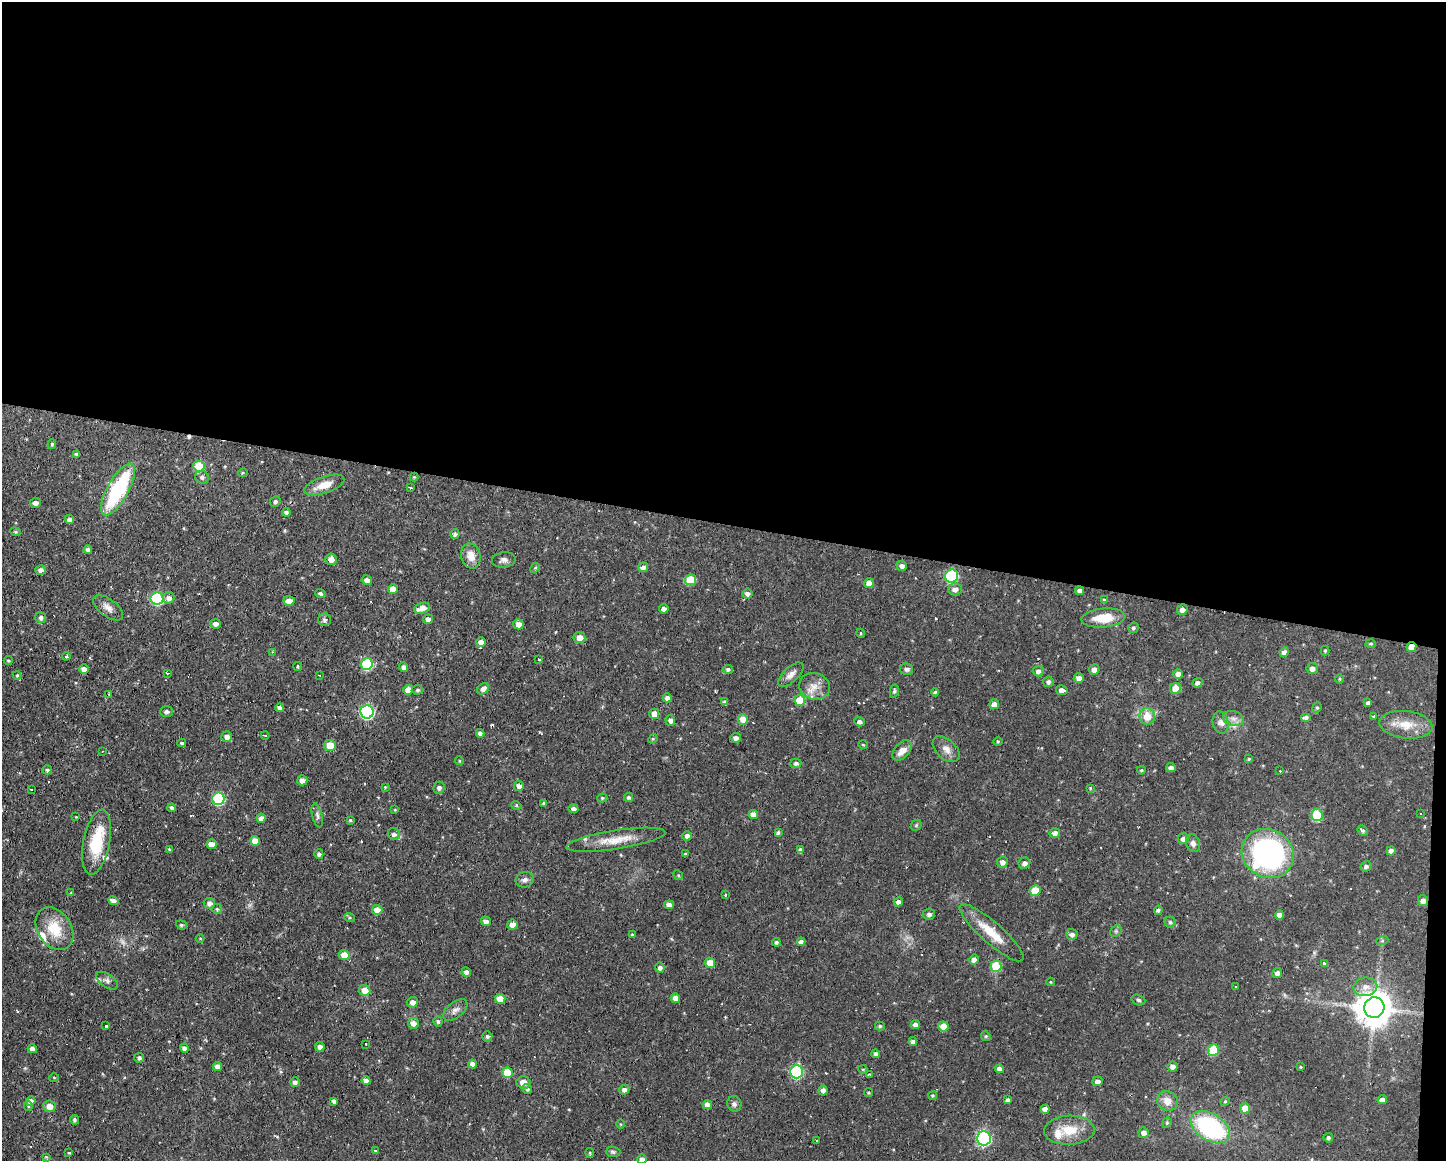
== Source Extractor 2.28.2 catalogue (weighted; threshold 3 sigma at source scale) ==
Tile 3 of 3 x 4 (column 3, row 1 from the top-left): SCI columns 2996-4439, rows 3478-4636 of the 4658 x 4636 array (HDU 1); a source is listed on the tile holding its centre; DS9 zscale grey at full resolution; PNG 1448 x 1163 px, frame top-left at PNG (2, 2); each listed source drawn as its Kron ellipse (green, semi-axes under 4 px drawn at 4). Shown black and unused: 46% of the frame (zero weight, under 2 of 3 exposures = <1% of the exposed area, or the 3 px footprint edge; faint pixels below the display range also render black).
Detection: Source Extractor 2.28.2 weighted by HDU 2 'WHT'; one run over the whole footprint, this tile lists its part. Background 0.108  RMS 0.0061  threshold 0.0276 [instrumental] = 3 sigma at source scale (4.5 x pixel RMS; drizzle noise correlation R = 1.50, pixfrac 1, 0.05/0.05 arcsec/px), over >= 5 px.
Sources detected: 297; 1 too faint to see at this stretch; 14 cosmic-ray / hot-pixel residue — neither listed nor drawn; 7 inside a brighter listed object's ellipse — not listed separately; the other 275 listed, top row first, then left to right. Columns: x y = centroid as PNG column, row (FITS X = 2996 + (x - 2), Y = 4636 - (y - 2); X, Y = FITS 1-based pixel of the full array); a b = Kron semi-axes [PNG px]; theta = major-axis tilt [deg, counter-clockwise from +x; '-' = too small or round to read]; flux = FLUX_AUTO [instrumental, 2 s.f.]
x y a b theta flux
52 444 5 4 - 0.92
76 454 4 4 - 1.1
199 466 5 5 - 20
243 473 4 3 - 0.61
202 477 7 6 - 1.8
414 477 4 4 - 0.55
324 485 21 8 18 8.6
410 487 3 3 - 0.9
118 489 29 10 61 58
275 501 5 5 - 1.3
35 503 5 5 - 2.4
286 512 4 4 - 1.3
70 519 5 4 - 2.5
15 532 5 4 - 0.81
455 534 5 4 - 1.6
88 550 4 4 - 1.8
471 556 13 9 -75 6.6
331 559 6 5 - 3.9
504 560 12 7 6 2.5
902 566 5 5 - 2.4
643 567 5 5 - 2.8
535 568 5 4 - 0.77
41 570 5 5 - 2.4
952 576 7 6 - 60
367 580 5 4 - 2.9
690 580 5 5 - 16
869 583 5 4 - 4.2
393 589 5 4 - 5.8
955 589 7 6 - 3.3
1080 591 4 4 - 2.3
320 593 5 4 - 1.5
747 594 5 5 - 1.8
169 598 6 5 - 3.6
157 599 6 6 - 55
1104 600 4 3 - 0.62
289 601 5 4 - 5.2
108 608 17 8 -38 4.3
422 608 8 5 17 5.8
664 609 4 4 - 2.7
1182 610 5 5 - 2.4
41 617 5 5 - 2
1103 618 22 9 5 13
428 619 5 4 - 2.7
325 620 6 6 - 1.9
215 624 5 4 - 2.7
518 624 5 5 - 4.3
1133 628 5 5 - 1.1
861 633 4 4 - 0.71
579 637 6 5 - 5
481 642 5 5 - 2.7
1371 644 5 3 - 0.75
1411 647 5 5 - 5.9
1325 651 5 4 - 0.69
273 652 3 3 - 0.47
1284 652 5 4 - 2.3
66 656 4 3 - 0.9
539 659 3 2 - 0.9
8 660 4 3 - 0.84
367 664 6 6 - 41
298 667 5 2 - 0.79
404 667 5 4 - 2.2
1312 668 6 5 - 2.5
84 669 5 4 - 2.9
728 669 5 4 - 1.3
907 669 6 6 - 1.6
1094 669 5 5 - 3.2
1038 671 5 5 - 2.3
168 673 4 3 - 0.57
1178 674 5 4 - 3.1
17 675 4 4 - 0.78
319 675 3 2 - 0.96
791 675 16 7 44 3.8
1079 678 5 5 - 2.9
1340 679 5 3 - 0.63
1048 682 5 5 - 1.5
1197 683 5 4 - 2
814 686 16 13 -15 7
1175 688 5 5 - 6.1
483 689 6 5 - 2.7
408 690 5 5 - 6.3
418 690 6 4 2 1
1062 690 5 5 - 2.9
894 691 7 4 79 1.2
935 692 4 4 - 0.84
109 694 3 2 - 0.68
667 698 4 4 - 2.5
800 700 5 5 - 13
725 702 4 4 - 1.7
1368 703 4 3 - 1.7
994 704 5 4 - 3.7
280 708 4 4 - 2.7
1317 708 5 4 - 0.86
167 712 6 5 - 1.5
367 712 7 6 - 80
654 714 5 5 - 5.7
1147 716 8 7 - 8.4
1306 717 5 4 - 1.6
1374 717 4 3 - 1
743 719 5 5 - 6.5
1233 719 10 7 -15 3
670 720 5 5 - 2.5
859 722 5 4 - 2.1
1221 723 11 8 -75 2.9
1406 725 26 13 -7 11
480 733 4 4 - 2.2
265 735 4 3 - 0.4
227 737 5 5 - 2.8
736 738 5 5 - 2.3
653 739 5 4 - 0.72
998 741 5 3 - 0.65
182 743 4 3 - 1
330 745 6 5 - 11
863 745 5 3 - 0.46
946 749 16 9 -42 4.5
902 750 12 7 49 6.2
102 751 3 2 - 0.86
1249 759 4 3 - 0.92
459 761 4 4 - 0.67
796 763 5 5 - 1.6
1171 768 4 4 - 2.3
47 770 5 4 - 1.2
1141 770 4 3 - 0.67
1280 771 2 2 - 0.47
302 780 5 5 - 3.1
519 786 5 5 - 2.7
385 787 3 3 - 0.51
439 788 6 5 - 1.9
1090 788 3 3 - 0.52
31 789 3 3 - 0.88
628 797 5 4 - 1.4
602 798 5 4 - 0.77
218 799 6 6 - 50
544 803 4 4 - 1.2
516 805 5 3 - 0.68
172 808 4 4 - 1.6
574 809 5 4 - 2.1
395 810 4 3 - 0.49
753 814 5 4 - 4.7
1420 814 3 2 - 0.75
317 815 12 5 -77 1.7
1317 815 6 6 - 19
76 817 3 2 - 0.43
261 818 4 4 - 2.8
350 820 3 3 - 0.66
916 825 6 5 - 0.72
1363 830 5 4 - 1.2
778 833 4 4 - 1.2
1055 833 5 5 - 2.6
394 834 6 5 - 2
687 836 5 4 - 2.2
1183 839 5 5 - 2.4
616 840 50 9 9 13
255 841 5 4 - 6.4
97 842 33 13 78 26
1193 843 9 7 -69 2.3
211 844 5 5 - 4.1
169 849 3 3 - 0.89
800 850 4 4 - 1.7
1391 851 4 4 - 2.4
1268 853 27 24 -30 110
319 854 5 4 - 1.6
685 854 4 3 - 0.62
1002 862 6 5 - 2.9
1024 863 6 5 - 2.7
1366 866 6 5 - 1.6
678 875 5 4 - 0.77
525 880 9 7 17 2.6
1035 890 5 5 - 11
71 893 3 3 - 0.51
725 895 4 2 - 0.44
113 901 5 4 - 2.3
1423 901 5 5 - 2.9
898 902 4 4 - 2.7
209 903 6 5 - 2.4
669 905 5 4 - 2.9
217 909 5 4 - 1
377 910 5 5 - 5.3
1158 910 4 4 - 1.3
929 914 6 5 - 2
1279 915 5 4 - 3
350 918 5 4 - 0.79
486 921 5 4 - 2.9
1170 922 5 5 - 0.99
181 925 5 4 - 1
512 925 5 5 - 3.5
54 929 23 16 -57 17
1116 931 6 5 - 1
991 933 41 10 -41 14
1072 934 5 5 - 2.3
632 935 4 3 - 0.93
200 939 4 3 - 0.46
1382 941 6 4 19 0.85
776 942 4 4 - 1
801 942 4 4 - 2.4
344 955 5 5 - 7.2
974 960 5 4 - 3.2
710 963 5 5 - 8.6
1324 963 3 3 - 2
996 966 5 5 - 21
660 968 5 4 - 2.6
466 972 5 4 - 2.5
1277 973 5 5 - 2
107 981 12 6 -35 2.3
1051 982 4 4 - 0.68
1235 986 2 2 - 0.69
1365 987 12 9 9 4.4
365 990 6 5 - 6.4
675 998 5 4 - 4
500 999 5 5 - 8.2
1138 1000 7 5 -20 1.2
412 1002 5 5 - 3.1
1374 1008 10 10 - 1400
455 1010 14 7 38 3.3
438 1021 5 4 - 1.2
413 1023 5 5 - 3.2
915 1025 4 4 - 2.5
106 1026 4 3 - 1.6
880 1026 5 4 - 0.88
943 1027 5 5 - 8.2
487 1036 5 5 - 1.3
986 1036 5 4 - 0.8
913 1042 4 4 - 2.3
366 1044 2 2 - 0.38
320 1047 5 5 - 2.4
184 1048 4 4 - 2.1
32 1049 5 4 - 2.9
1213 1050 6 5 - 24
876 1054 4 4 - 1.7
139 1058 5 5 - 1.6
472 1064 4 4 - 2.5
217 1066 4 4 - 3.2
1173 1067 5 5 - 2.8
1300 1067 3 3 - 0.52
999 1069 4 4 - 2.7
863 1070 5 3 - 0.54
796 1072 6 6 - 65
507 1073 5 5 - 15
870 1074 4 3 - 2.1
54 1077 5 3 - 0.58
366 1081 4 4 - 2.7
1098 1081 5 4 - 2.7
295 1082 5 4 - 1.6
523 1082 7 6 - 4
527 1089 5 4 - 1.4
624 1090 5 4 - 2.4
823 1090 5 4 - 2.6
868 1092 4 4 - 0.71
933 1095 4 4 - 0.82
1008 1100 4 4 - 2.2
1382 1100 5 4 - 3.1
31 1101 4 4 - 3.1
334 1101 4 3 - 1.5
1167 1101 11 9 -30 6.1
1225 1101 5 4 - 0.7
734 1104 8 7 - 1.8
707 1105 4 4 - 3.8
28 1106 5 4 - 0.77
49 1106 6 5 - 5.4
1245 1108 5 5 - 8.2
1045 1109 4 4 - 3.6
75 1120 4 4 - 1.3
1167 1123 5 4 - 0.82
620 1124 5 3 - 0.49
1210 1127 21 13 -32 75
1069 1130 25 14 2 14
1143 1133 5 5 - 2.9
984 1138 7 7 - 100
1328 1138 5 4 - 1.2
817 1141 3 2 - 0.97
375 1150 3 2 - 0.6
69 1152 3 3 - 1.7
613 1152 7 5 -3 1.1
590 1153 5 4 - 0.71
46 1157 3 3 - 0.55
642 1159 5 4 - 2.9
Overlapping masked pixels (flux is a lower limit): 1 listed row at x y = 1411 647
Isophote crosses this tile's border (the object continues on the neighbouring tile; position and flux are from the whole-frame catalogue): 1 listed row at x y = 642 1159